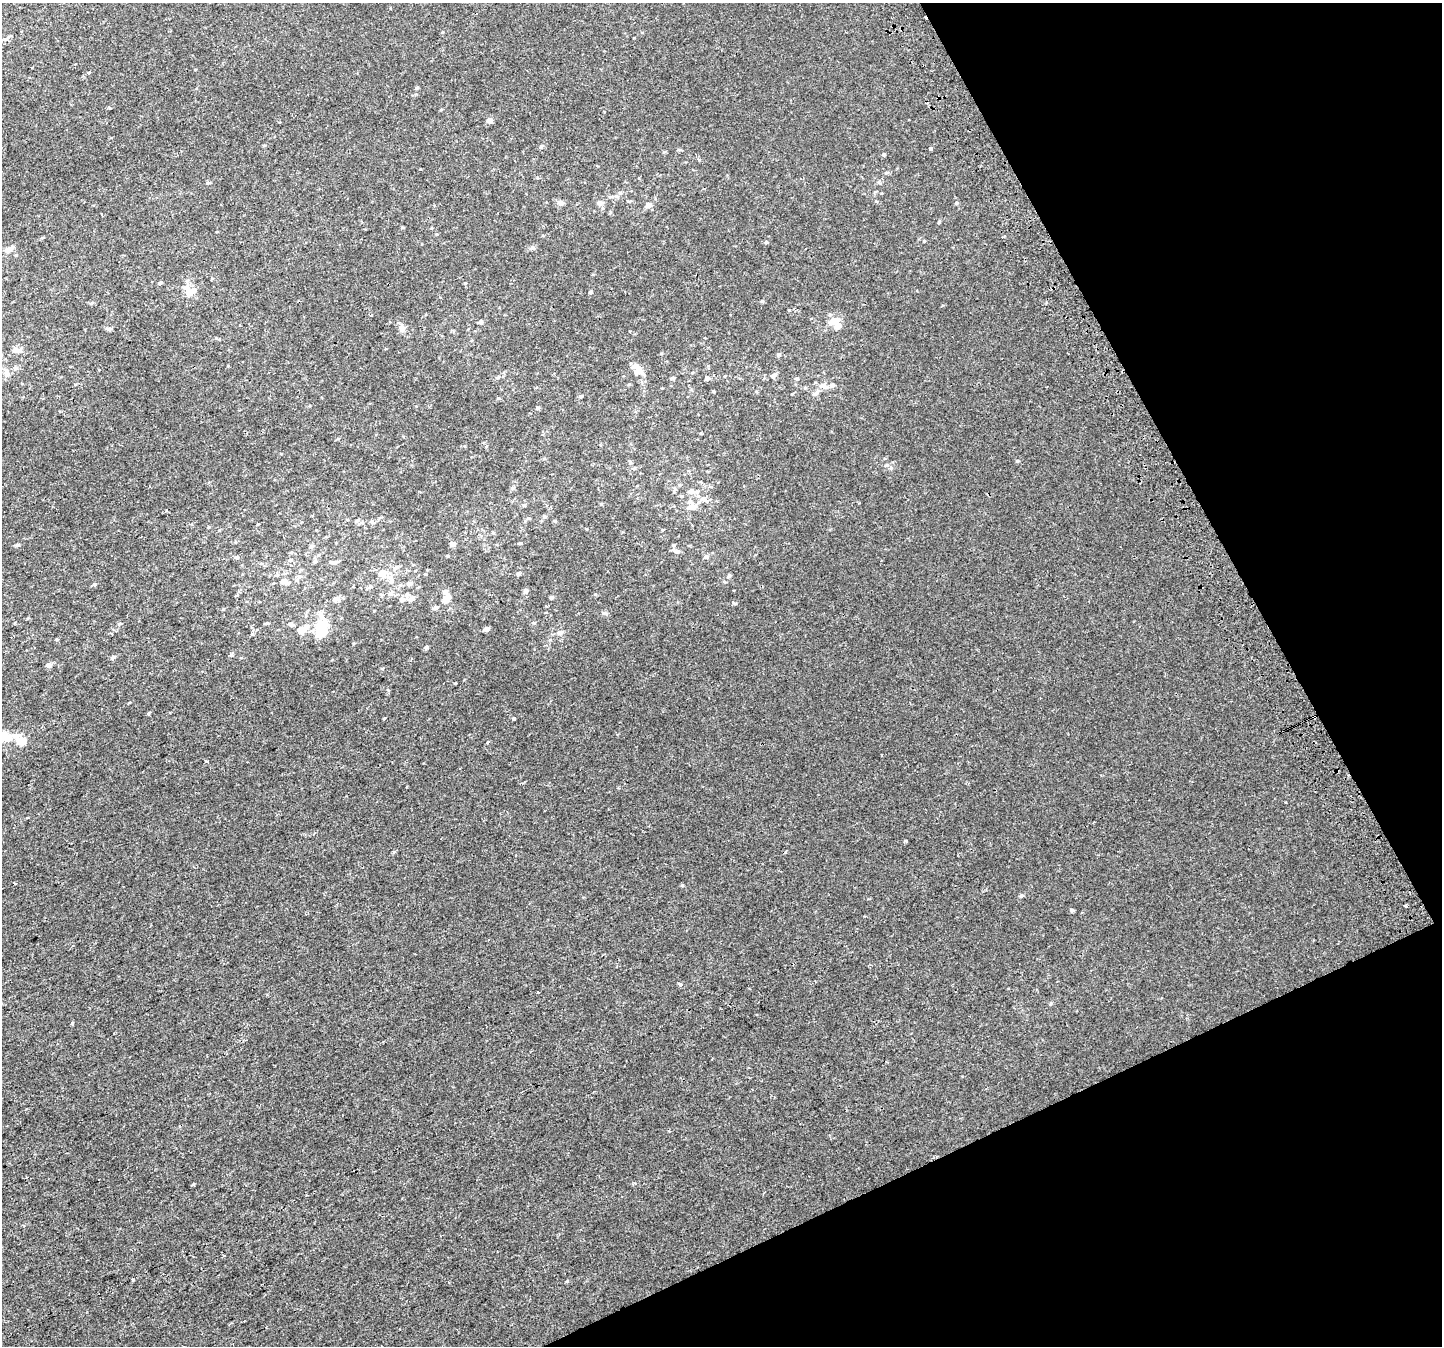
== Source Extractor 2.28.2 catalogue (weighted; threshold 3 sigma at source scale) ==
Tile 12 of 4 x 4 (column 4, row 3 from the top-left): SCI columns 4359-5798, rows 1523-2866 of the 5835 x 5676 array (HDU 1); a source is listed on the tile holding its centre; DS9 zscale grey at full resolution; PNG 1444 x 1348 px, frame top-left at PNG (2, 3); no overlay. Shown black and unused: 23% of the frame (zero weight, under 2 of 3 exposures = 2% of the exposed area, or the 3 px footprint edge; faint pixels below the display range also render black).
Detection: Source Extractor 2.28.2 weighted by HDU 2 'WHT'; one run over the whole footprint, this tile lists its part. Background 8.60e-05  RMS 0.0028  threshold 0.0127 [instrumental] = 3 sigma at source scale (4.5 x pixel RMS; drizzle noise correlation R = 1.50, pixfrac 1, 0.0396/0.0396 arcsec/px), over >= 5 px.
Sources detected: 115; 2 inside a brighter object's white glare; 1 cosmic-ray / hot-pixel residue — not listed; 8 inside a brighter listed object's ellipse — not listed separately; the other 104 listed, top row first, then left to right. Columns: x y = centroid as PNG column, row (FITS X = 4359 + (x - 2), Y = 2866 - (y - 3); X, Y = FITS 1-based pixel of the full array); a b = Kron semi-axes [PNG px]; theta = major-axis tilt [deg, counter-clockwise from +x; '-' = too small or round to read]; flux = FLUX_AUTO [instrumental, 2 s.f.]
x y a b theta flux
89 72 3 3 - 2.4
417 88 4 4 - 0.4
109 108 4 2 - 0.27
490 120 7 6 - 0.85
541 146 5 4 - 0.43
931 149 3 3 - 1.1
884 154 5 3 - 0.28
208 183 5 4 - 0.4
560 202 8 6 -39 0.94
600 203 8 6 56 0.79
648 205 6 5 - 1.5
766 242 5 3 - 0.28
532 248 7 5 29 0.54
8 249 11 6 22 1.4
187 281 6 5 - 0.52
159 283 5 4 - 0.43
465 283 4 3 - 0.22
188 292 9 8 - 1.4
591 292 5 4 - 0.31
762 301 5 4 - 0.31
371 315 3 3 - 0.28
834 321 11 6 21 3.2
480 322 7 4 27 0.45
402 328 9 8 - 1.3
109 329 6 5 - 0.55
19 351 8 7 - 1.1
778 354 6 5 - 0.45
16 368 7 5 1 0.63
637 368 18 10 -49 2.8
7 374 9 7 88 1.2
774 375 8 5 44 0.79
498 377 7 3 19 0.41
707 378 6 5 - 0.68
796 378 5 5 - 0.41
823 385 13 7 -18 1.3
814 394 8 6 12 0.76
581 396 5 4 - 0.41
498 398 5 3 - 0.26
538 408 4 4 - 0.44
691 491 11 8 -35 1.3
681 496 5 3 - 0.27
704 499 8 8 - 1.1
524 505 5 4 - 0.33
692 507 13 7 6 1.9
544 517 5 5 - 0.5
357 520 7 5 46 0.54
520 543 5 4 - 0.31
453 544 6 5 - 1.2
17 545 6 4 18 0.38
311 546 7 3 37 0.4
677 551 8 6 -8 0.87
236 557 6 5 - 0.54
706 557 6 5 - 0.58
334 562 11 5 -3 0.86
396 567 7 5 -3 0.65
382 573 10 7 17 1.9
519 574 6 4 2 0.4
729 576 7 5 20 0.48
284 581 10 6 -22 1.4
391 582 7 6 - 0.78
409 584 7 5 1 0.93
370 587 6 4 18 0.42
445 591 7 6 - 0.84
526 591 7 6 - 0.52
390 593 7 5 44 0.61
237 595 5 4 - 0.3
552 597 5 4 - 0.45
412 598 8 6 20 1.4
336 599 8 6 -13 1.2
446 599 8 6 47 2.3
402 600 8 6 13 0.99
735 603 6 4 0 0.31
436 608 6 5 - 0.78
604 613 7 5 -12 0.57
320 614 8 7 - 1.1
267 623 5 4 - 0.32
534 623 5 3 - 0.27
120 624 5 3 - 0.27
290 624 9 4 -26 0.5
321 627 11 9 52 7.7
487 629 5 4 - 1
301 631 10 8 31 1.6
560 633 8 5 19 0.96
426 648 6 4 42 0.44
232 655 6 5 - 0.37
113 658 5 5 - 0.59
49 665 7 6 - 0.9
148 713 4 3 - 0.4
1314 717 4 3 - 2.9
384 718 4 3 - 0.24
513 718 3 3 - 0.69
7 737 16 10 -20 4
207 761 4 3 - 0.5
906 841 3 3 - 1.2
394 852 5 3 - 0.27
14 883 4 2 - 0.19
1021 896 5 4 - 0.4
1406 906 4 3 - 0.29
1072 911 5 4 - 0.34
680 984 4 4 - 0.74
538 992 3 2 - 0.28
72 1023 3 3 - 1.5
194 1184 3 3 - 0.39
133 1279 3 3 - 1
Overlapping masked pixels (flux is a lower limit): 1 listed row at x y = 1314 717
Isophote crosses this tile's border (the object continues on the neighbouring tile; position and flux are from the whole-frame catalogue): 2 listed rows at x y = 7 374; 7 737
Unlisted compact peaks at least as high as the median listed source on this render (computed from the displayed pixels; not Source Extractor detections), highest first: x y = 567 1281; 1017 461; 682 885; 455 683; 94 584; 223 609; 939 222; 956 203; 634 1183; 595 594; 661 353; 924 241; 713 391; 789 310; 420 169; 353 643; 166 510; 374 611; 555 521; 1051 1003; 448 556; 425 574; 1285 802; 382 669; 388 690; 57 640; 876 201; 442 32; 669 1131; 792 394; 487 742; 634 38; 887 465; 601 504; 699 160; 402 227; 586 529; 216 338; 962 1076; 604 112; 465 446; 620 193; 252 634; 91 303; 664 152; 943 305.